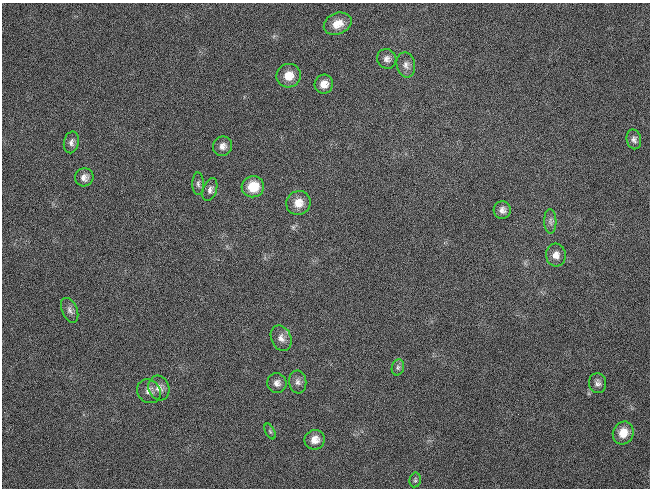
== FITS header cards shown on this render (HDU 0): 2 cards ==
NAXIS1  =                  648 / length of data axis 1
NAXIS2  =                  486 / length of data axis 2

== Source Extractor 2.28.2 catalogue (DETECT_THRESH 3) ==
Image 648 x 486 px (HDU 0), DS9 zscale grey, 1 PNG px = 1 image px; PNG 652 x 490 px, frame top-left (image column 1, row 486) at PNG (2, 3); each listed source drawn as its Kron ellipse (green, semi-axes under 4 px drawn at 4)
Background 142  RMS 27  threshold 80.7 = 3 sigma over >= 5 px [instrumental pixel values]
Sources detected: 28; all 28 listed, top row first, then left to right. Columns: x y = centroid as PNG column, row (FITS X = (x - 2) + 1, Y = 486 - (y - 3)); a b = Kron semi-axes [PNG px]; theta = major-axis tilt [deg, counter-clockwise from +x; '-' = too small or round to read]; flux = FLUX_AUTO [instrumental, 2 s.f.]
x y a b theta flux
338 24 14 10 23 23000
387 59 10 9 - 9300
406 65 13 9 -78 11000
289 76 12 11 - 25000
324 84 9 9 - 17000
634 139 10 7 -78 6600
71 142 11 7 78 7900
222 146 10 9 - 11000
84 177 9 9 - 11000
198 184 11 6 -89 5600
253 187 11 10 - 46000
210 190 12 7 72 8200
298 203 12 12 - 23000
502 210 8 8 - 9100
550 221 12 6 -88 7200
556 255 11 10 - 15000
70 310 13 7 -66 8400
281 338 13 10 -68 13000
398 367 8 6 76 5100
298 382 11 8 -83 9000
277 383 10 9 - 11000
597 383 10 8 -85 8000
159 388 12 10 -72 15000
149 391 13 11 -46 12000
270 431 8 4 -63 3200
623 433 11 10 - 29000
315 440 10 9 - 17000
415 480 7 5 79 3700